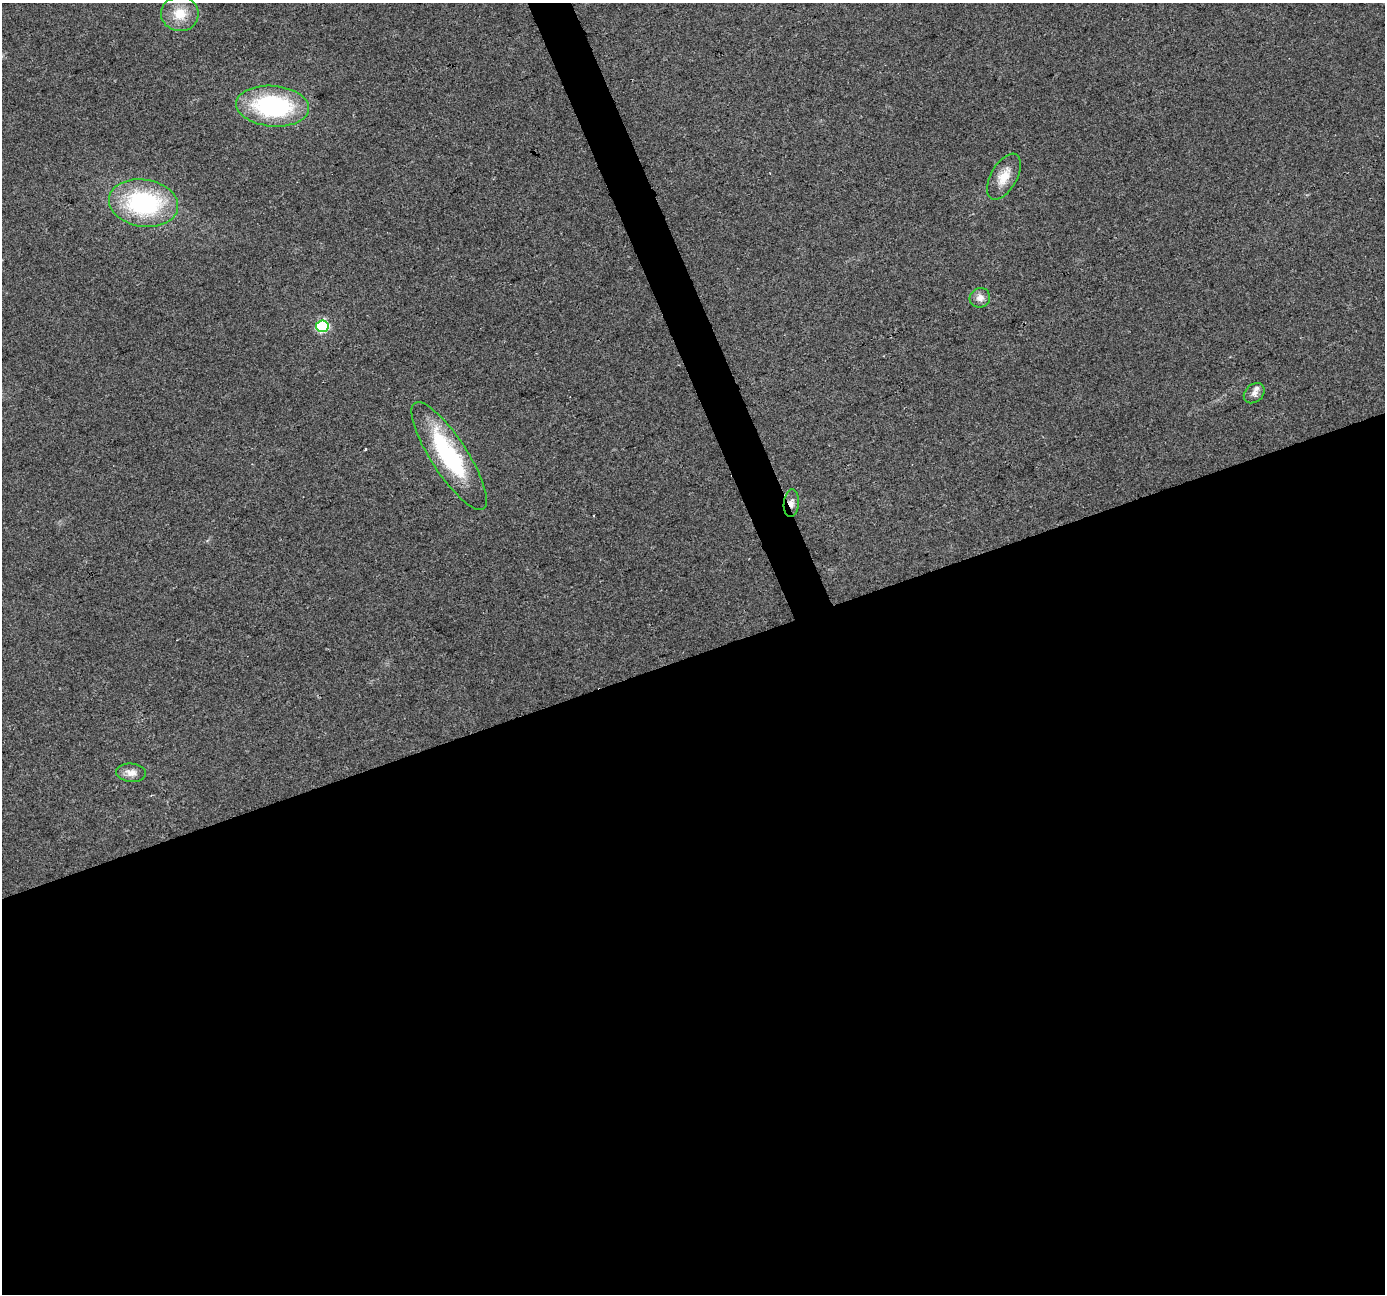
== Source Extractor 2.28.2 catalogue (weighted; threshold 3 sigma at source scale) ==
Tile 15 of 4 x 4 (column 3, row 4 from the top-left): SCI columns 2768-4150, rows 133-1424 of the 5534 x 5378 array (HDU 1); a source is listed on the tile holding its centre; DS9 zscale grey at full resolution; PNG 1387 x 1296 px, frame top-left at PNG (2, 3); each listed source drawn as its Kron ellipse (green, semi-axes under 4 px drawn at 4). Shown black and unused: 51% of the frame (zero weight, under 2 of 3 exposures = <1% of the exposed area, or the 3 px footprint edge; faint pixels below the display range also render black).
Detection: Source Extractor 2.28.2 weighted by HDU 2 'WHT'; one run over the whole footprint, this tile lists its part. Background 0.127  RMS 0.0089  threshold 0.0402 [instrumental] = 3 sigma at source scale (4.5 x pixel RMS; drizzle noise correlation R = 1.50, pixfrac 1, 0.0396/0.0396 arcsec/px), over >= 5 px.
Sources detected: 12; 1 cosmic-ray / hot-pixel residue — neither listed nor drawn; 1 inside a brighter listed object's ellipse — not listed separately; the other 10 listed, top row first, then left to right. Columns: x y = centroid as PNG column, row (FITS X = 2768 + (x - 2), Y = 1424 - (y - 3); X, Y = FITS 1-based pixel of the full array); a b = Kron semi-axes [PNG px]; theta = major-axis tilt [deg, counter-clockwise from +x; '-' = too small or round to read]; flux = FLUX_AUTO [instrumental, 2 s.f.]
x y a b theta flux
180 14 19 17 -3 19
273 106 36 20 -5 110
1004 177 25 13 60 15
143 203 35 23 -9 120
980 298 10 9 - 6.3
322 326 6 5 - 98
1254 393 11 8 43 4.3
449 456 63 18 -57 97
791 503 14 7 84 5.1
131 773 15 9 -5 7.1
Overlapping masked pixels (flux is a lower limit): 1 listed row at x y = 791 503